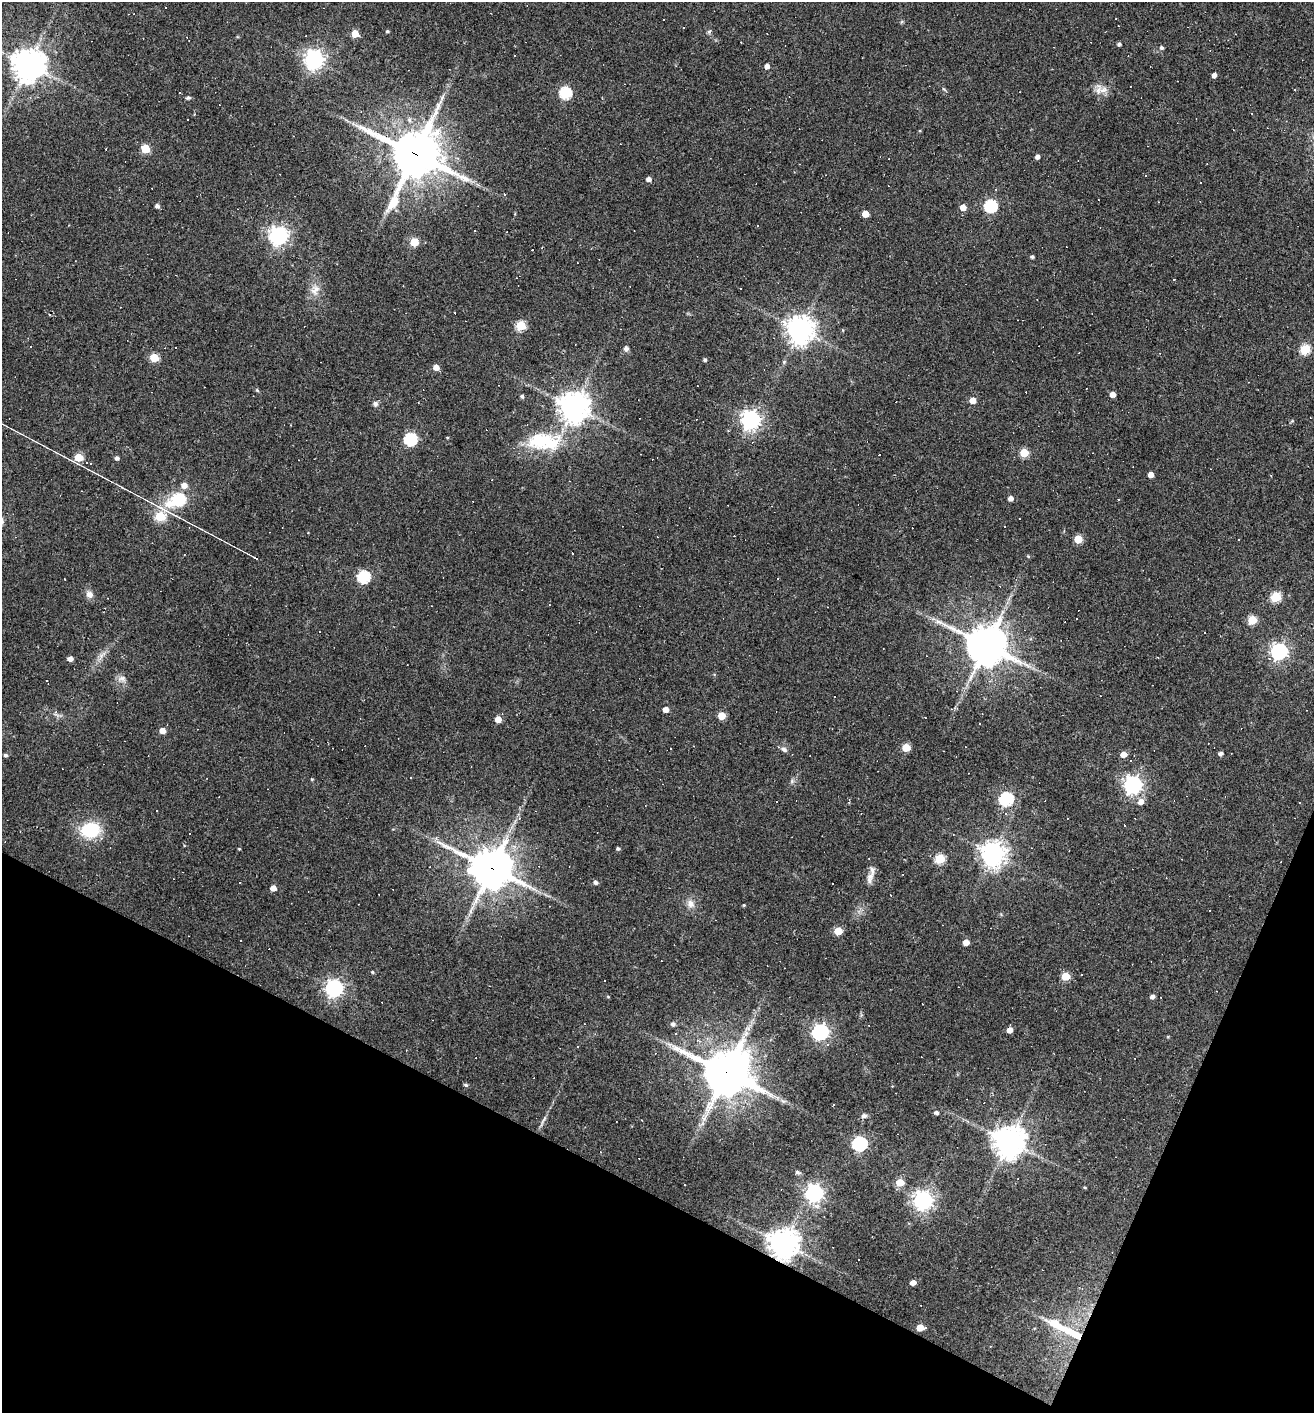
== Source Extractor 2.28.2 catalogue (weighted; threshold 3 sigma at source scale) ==
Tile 15 of 4 x 4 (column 3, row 4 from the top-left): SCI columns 2761-4072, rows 1-1411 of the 5657 x 5645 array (HDU 1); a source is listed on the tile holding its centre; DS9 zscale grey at full resolution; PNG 1316 x 1415 px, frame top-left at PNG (2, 2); no overlay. Shown black and unused: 20% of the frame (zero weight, under 2 of 3 exposures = <1% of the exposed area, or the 3 px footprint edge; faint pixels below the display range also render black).
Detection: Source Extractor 2.28.2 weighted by HDU 2 'WHT'; one run over the whole footprint, this tile lists its part. Background 0.062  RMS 0.0075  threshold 0.0338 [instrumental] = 3 sigma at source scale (4.5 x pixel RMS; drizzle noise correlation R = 1.50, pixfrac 1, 0.05/0.05 arcsec/px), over >= 5 px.
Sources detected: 200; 1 inside a brighter object's white glare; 64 cosmic-ray / hot-pixel residue — not listed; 3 inside a brighter listed object's ellipse — not listed separately; the other 132 listed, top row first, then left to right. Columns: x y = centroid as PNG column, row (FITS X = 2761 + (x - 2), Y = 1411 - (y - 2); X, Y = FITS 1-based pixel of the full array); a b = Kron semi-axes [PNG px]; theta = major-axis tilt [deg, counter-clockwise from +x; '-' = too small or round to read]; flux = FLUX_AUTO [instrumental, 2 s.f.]
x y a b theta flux
165 8 3 2 - 0.84
683 27 3 3 - 0.55
387 31 4 4 - 1
709 32 5 5 - 1.3
355 34 5 5 - 15
1119 44 4 3 - 1.7
1161 48 6 6 - 1.4
314 59 7 7 - 390
28 65 10 10 - 1200
767 66 4 4 - 3.8
1214 75 4 4 - 3.8
1103 90 14 8 17 5.5
179 93 3 3 - 0.94
565 93 6 6 - 72
188 98 6 5 - 1.2
438 105 16 7 75 5.1
409 120 7 5 -69 1.8
145 149 5 5 - 29
415 154 17 14 -25 2700
1037 157 4 4 - 2.6
648 179 4 4 - 3.6
1200 183 3 3 - 1.2
399 186 40 8 65 15
157 206 4 4 - 2.4
991 206 6 6 - 94
963 207 5 5 - 6.9
865 214 5 5 - 10
474 230 3 2 - 0.9
278 236 7 7 - 350
414 242 5 5 - 25
1032 257 4 4 - 1.3
740 289 3 2 - 0.85
315 290 17 11 55 7
521 326 5 5 - 38
800 330 9 8 - 840
843 330 5 3 - 0.64
626 349 7 6 - 2.2
1305 349 5 5 - 43
154 358 5 5 - 26
705 360 4 4 - 1.5
784 362 6 4 47 0.99
436 367 5 5 - 6.4
257 390 4 4 - 0.79
1112 394 4 4 - 5.6
522 396 5 4 - 1.2
973 400 5 5 - 8.6
375 404 7 6 - 2.1
574 407 10 9 - 940
751 420 7 7 - 360
410 439 6 6 - 92
544 441 50 24 -1 43
1024 453 5 5 - 26
78 457 5 5 - 23
117 458 4 4 - 2.1
90 464 3 3 - 1.9
1150 475 4 4 - 5.5
184 485 6 6 - 5.3
1010 498 5 4 - 3.7
178 499 9 6 22 79
1118 499 3 2 - 0.6
162 508 26 5 -29 7.2
160 516 6 5 - 37
308 532 3 2 - 0.53
1078 539 5 5 - 22
1028 556 5 4 - 0.71
256 558 4 3 - 9.7
364 577 6 6 - 81
778 578 3 2 - 0.45
89 594 9 8 - 3.9
1276 597 5 5 - 37
1077 618 3 2 - 0.78
1252 620 5 5 - 28
986 645 13 12 - 2100
1279 651 7 6 - 240
70 659 4 4 - 4.1
122 678 11 7 1 3.5
666 709 4 4 - 5.4
721 716 5 5 - 17
498 719 5 5 - 7.9
162 730 5 4 - 6.2
906 747 5 5 - 20
783 749 9 6 -29 2.3
1220 753 4 4 - 2.2
1123 754 5 5 - 7.1
5 755 4 4 - 1.4
312 779 4 4 - 0.66
792 781 6 5 - 1.4
1133 785 7 7 - 320
1006 799 6 6 - 110
1141 801 6 6 - 5.2
90 830 18 14 9 37
189 833 3 3 - 14
436 838 6 5 - 1.7
618 848 4 3 - 1.5
239 849 4 3 - 0.55
993 854 8 8 - 710
940 859 5 5 - 36
491 868 15 12 -14 2000
870 878 18 8 69 5.3
595 882 5 5 - 2.1
273 888 5 4 - 6.1
690 904 11 9 -71 4.9
744 905 4 3 - 0.68
838 931 5 5 - 17
966 942 5 4 - 7.5
372 972 4 4 - 0.82
1082 974 3 2 - 0.85
1065 976 5 5 - 22
334 988 7 6 - 310
608 997 4 3 - 0.59
1152 997 5 4 - 2.6
673 1024 5 5 - 2.3
1010 1030 5 4 - 6.4
820 1032 7 6 - 240
578 1046 3 2 - 1.1
726 1073 16 12 -19 2900
466 1085 5 4 - 1.1
834 1104 3 3 - 16
936 1113 4 4 - 2
864 1116 7 6 - 2.1
642 1120 3 2 - 0.48
1009 1141 9 9 - 1200
859 1144 7 6 - 160
798 1172 8 5 -23 1.6
900 1182 6 5 - 15
1085 1187 4 3 - 0.68
814 1193 7 7 - 250
923 1200 7 7 - 400
783 1244 9 9 - 1100
913 1282 5 4 - 4.5
920 1328 6 5 - 11
1070 1332 62 9 -27 28
Overlapping masked pixels (flux is a lower limit): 5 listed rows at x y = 415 154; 491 868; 726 1073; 783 1244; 1070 1332